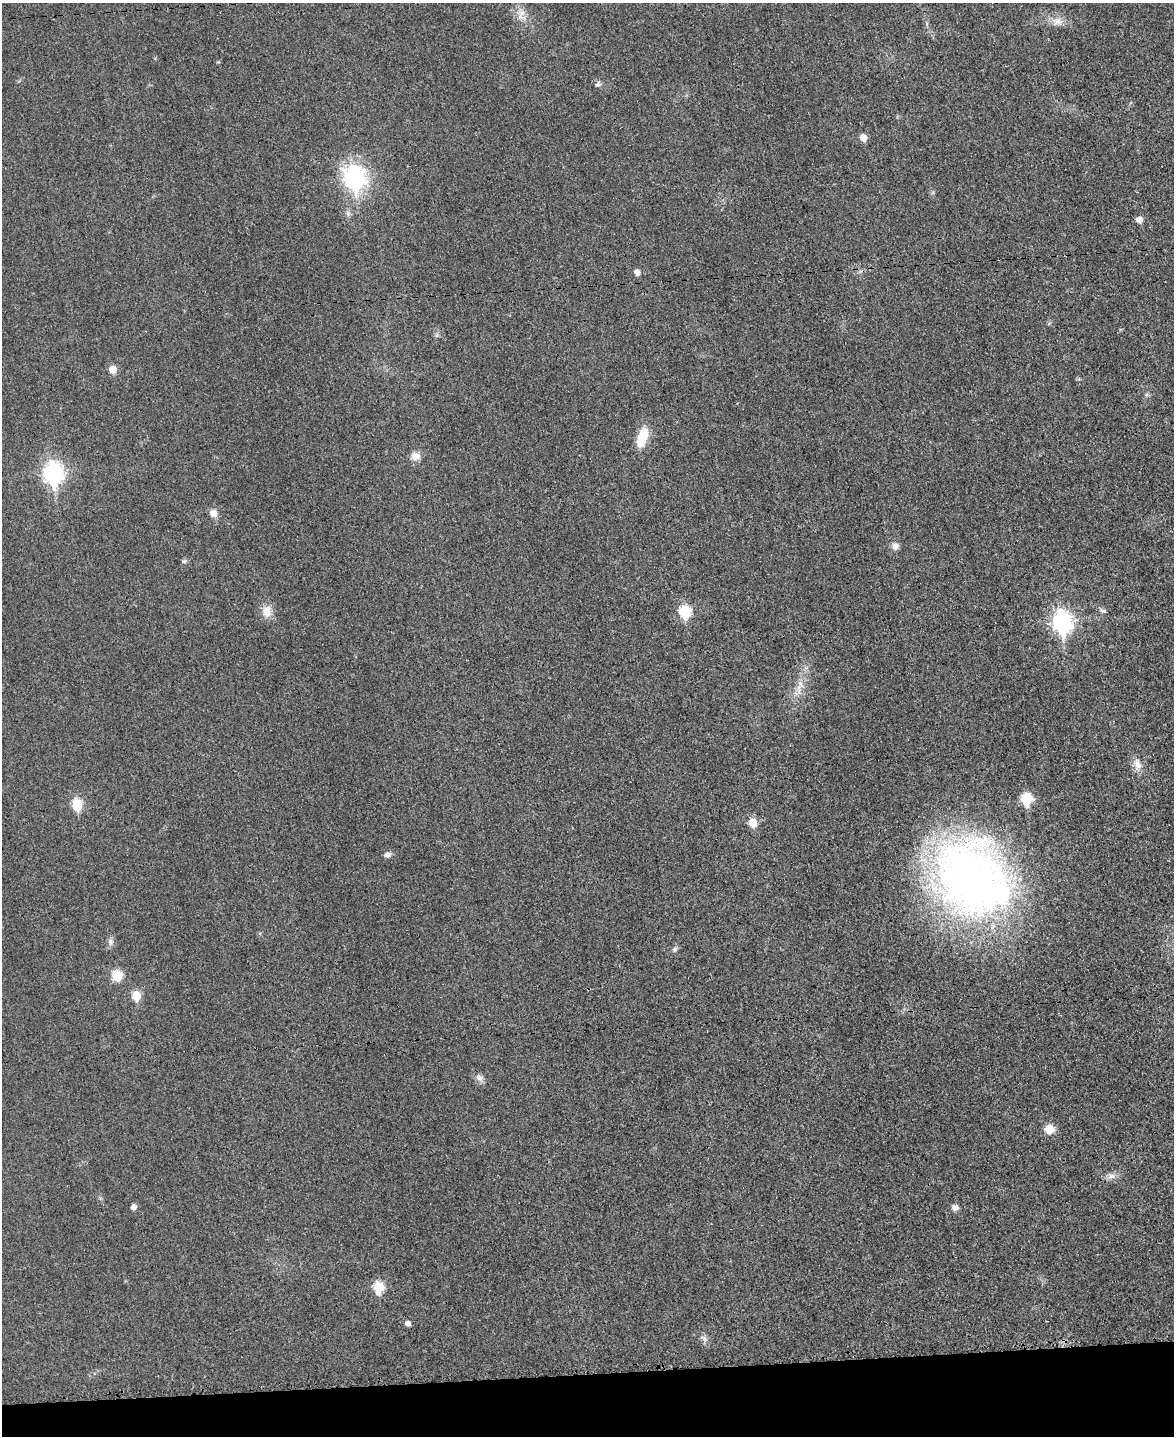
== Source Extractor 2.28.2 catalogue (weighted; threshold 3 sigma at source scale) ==
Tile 10 of 4 x 3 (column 2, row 3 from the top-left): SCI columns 1187-2358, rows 252-1685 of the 4714 x 4696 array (HDU 1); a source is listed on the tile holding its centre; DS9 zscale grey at full resolution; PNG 1176 x 1438 px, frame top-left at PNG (2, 3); no overlay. Shown black and unused: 4% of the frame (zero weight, under 3 of 4 exposures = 2% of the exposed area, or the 3 px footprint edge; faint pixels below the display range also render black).
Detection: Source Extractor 2.28.2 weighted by HDU 2 'WHT'; one run over the whole footprint, this tile lists its part. Background 0.0269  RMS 0.0049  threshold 0.0222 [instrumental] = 3 sigma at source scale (4.5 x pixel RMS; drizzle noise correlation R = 1.50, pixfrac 1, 0.05/0.05 arcsec/px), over >= 5 px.
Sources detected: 39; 1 inside a brighter listed object's ellipse — not listed separately; the other 38 listed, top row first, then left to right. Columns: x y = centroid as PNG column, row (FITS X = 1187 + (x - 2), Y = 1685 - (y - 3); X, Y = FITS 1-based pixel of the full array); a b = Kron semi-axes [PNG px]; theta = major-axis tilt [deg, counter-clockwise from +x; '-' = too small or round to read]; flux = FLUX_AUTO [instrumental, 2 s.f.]
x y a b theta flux
522 13 12 10 -18 4.2
1057 21 15 11 -15 4.7
598 84 9 5 13 1.2
863 138 6 5 - 4.9
355 178 11 9 -76 160
1139 220 6 5 - 4
637 272 6 5 - 2.8
113 369 6 5 - 7.7
1147 395 6 4 -18 0.79
642 437 20 9 71 15
415 456 13 10 -4 3.8
53 473 10 8 -87 200
213 513 9 8 - 3.5
895 546 9 8 - 2.6
184 561 8 5 -1 1
1103 610 10 4 -8 1.1
267 611 16 13 -89 5.7
685 611 7 6 - 40
1062 622 10 8 -83 200
799 687 28 4 -89 4
1137 764 16 10 -76 4.6
1026 799 7 6 - 35
77 805 7 6 - 29
753 822 6 6 - 12
387 855 9 7 20 1.7
971 879 91 74 -75 290
110 942 11 7 -86 2
674 949 8 6 55 1.2
117 975 14 13 - 6.9
136 996 6 5 - 16
479 1078 11 8 -44 2.7
1049 1129 9 8 - 8.1
1111 1176 13 8 -1 2.9
134 1207 5 5 - 2.3
955 1208 8 7 - 2.4
378 1287 7 6 - 27
408 1324 5 5 - 2.5
704 1338 12 7 -40 2.1
Overlapping masked pixels (flux is a lower limit): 1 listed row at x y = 971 879